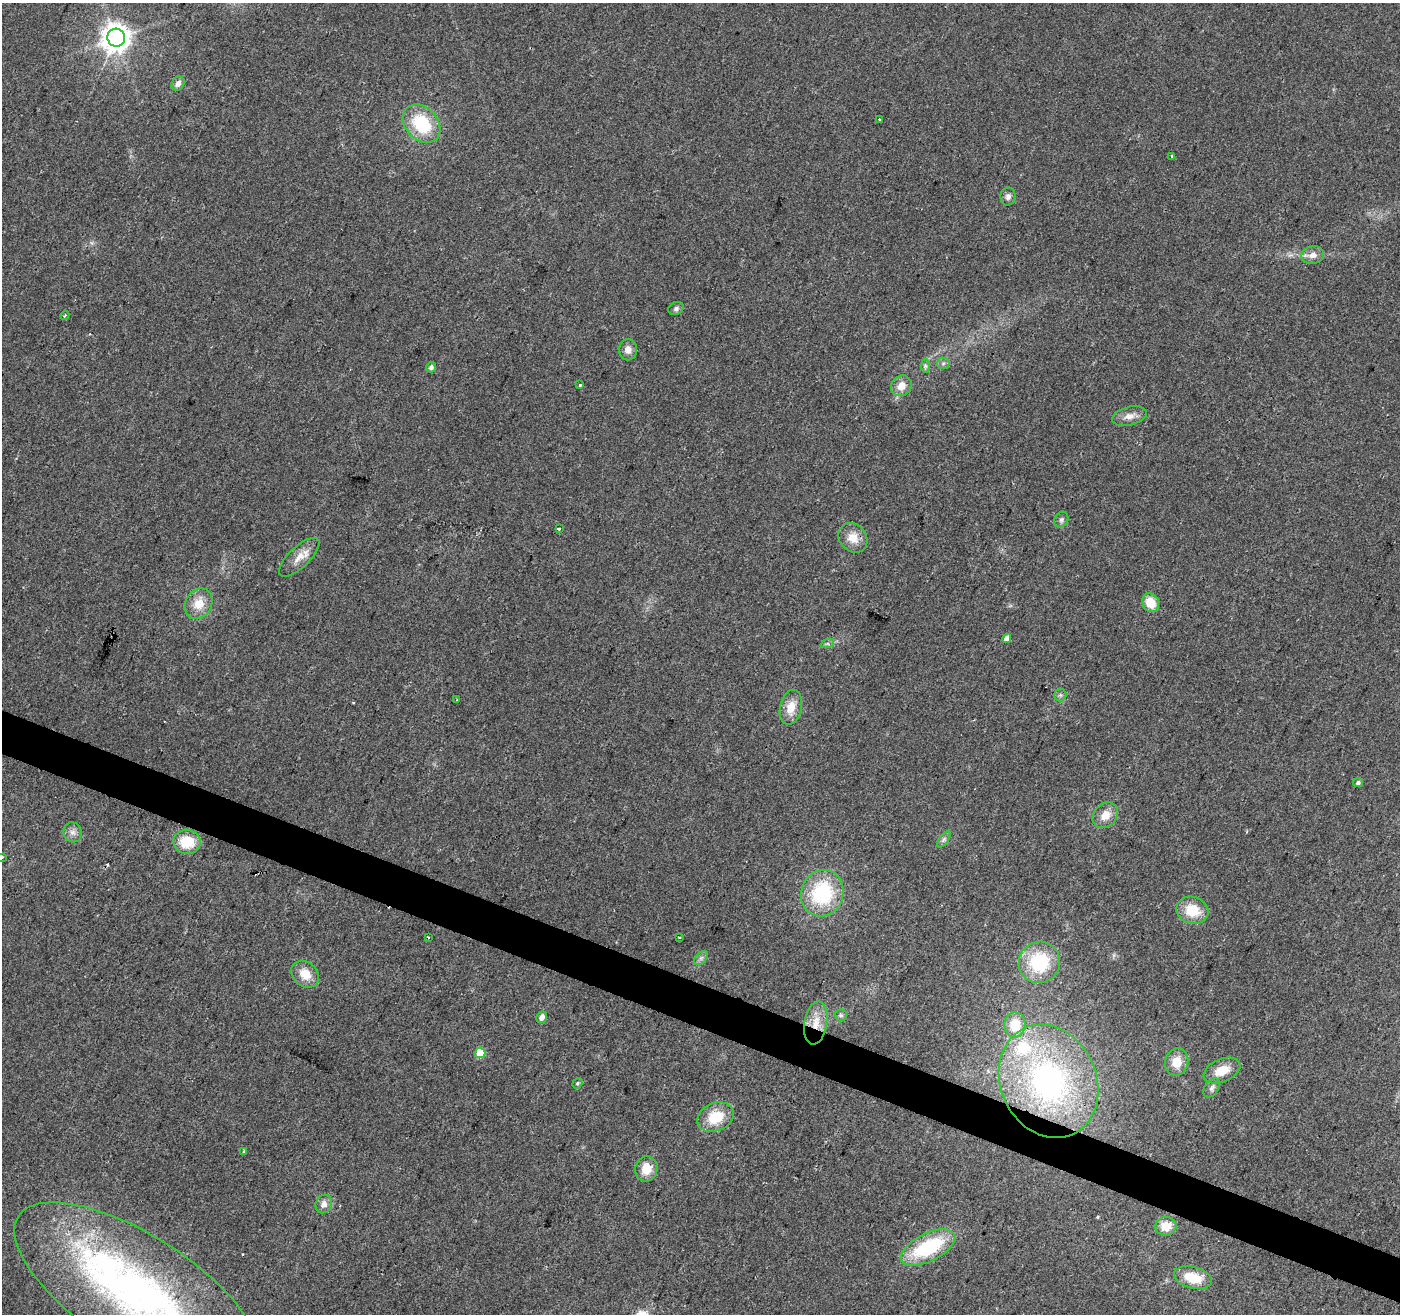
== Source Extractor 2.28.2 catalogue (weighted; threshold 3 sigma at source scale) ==
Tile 6 of 4 x 4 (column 2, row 2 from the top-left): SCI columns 1399-2796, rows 2831-4142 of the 5600 x 5726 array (HDU 1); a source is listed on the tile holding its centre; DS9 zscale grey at full resolution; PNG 1402 x 1316 px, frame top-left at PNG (2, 3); each listed source drawn as its Kron ellipse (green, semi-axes under 4 px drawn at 4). Shown black and unused: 3% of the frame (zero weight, under 2 of 3 exposures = <1% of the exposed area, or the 3 px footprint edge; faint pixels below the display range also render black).
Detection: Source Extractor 2.28.2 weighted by HDU 2 'WHT'; one run over the whole footprint, this tile lists its part. Background 0.0484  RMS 0.0068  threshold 0.0306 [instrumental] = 3 sigma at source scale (4.5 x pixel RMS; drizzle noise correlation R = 1.50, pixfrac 1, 0.0396/0.0396 arcsec/px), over >= 5 px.
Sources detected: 63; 3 cosmic-ray / hot-pixel residue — neither listed nor drawn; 2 inside a brighter listed object's ellipse — not listed separately; the other 58 listed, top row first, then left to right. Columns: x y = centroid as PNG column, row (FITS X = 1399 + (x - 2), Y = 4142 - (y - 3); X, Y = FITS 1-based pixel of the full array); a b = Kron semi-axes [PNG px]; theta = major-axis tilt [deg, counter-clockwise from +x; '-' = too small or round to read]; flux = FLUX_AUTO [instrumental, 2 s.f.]
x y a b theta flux
116 38 9 9 - 940
178 83 7 6 - 3.7
880 120 4 3 - 1.6
421 124 21 16 -47 36
1172 156 3 2 - 1.2
1008 196 9 8 - 2.9
1313 255 11 9 11 5.4
676 308 8 6 25 1.9
65 315 5 3 - 1
628 350 10 9 - 4.3
943 363 6 6 - 1.5
925 366 7 4 -90 1.5
431 367 5 5 - 2.3
580 385 3 3 - 3
901 386 11 9 45 7.6
1129 416 18 9 14 5.8
1061 520 8 6 57 1.9
559 529 3 3 - 1.8
853 538 16 13 -48 9.8
299 557 26 10 43 9.1
1151 603 10 8 -60 13
199 604 16 13 59 12
1007 638 5 4 - 6
827 644 7 4 18 1.4
1060 695 6 6 - 1.5
457 700 3 2 - 0.83
791 707 18 11 77 11
1358 782 5 4 - 1.6
1105 815 14 11 45 8.6
73 832 10 9 - 3.7
944 839 9 4 55 1.9
187 842 13 12 - 21
2 857 3 3 - 2.7
822 893 23 21 68 55
1192 910 16 13 -18 19
428 937 3 3 - 1.1
679 938 3 2 - 0.62
701 958 8 5 45 2
1039 962 21 20 - 42
305 974 15 12 -40 11
841 1015 6 6 - 1.5
542 1017 6 5 - 3.8
816 1023 22 11 81 13
1015 1025 12 10 88 16
480 1053 5 5 - 26
1177 1062 14 11 74 11
1222 1071 19 11 23 13
1049 1081 58 48 -65 180
577 1083 6 4 53 1.1
1212 1088 11 6 53 2.6
715 1117 19 14 24 20
243 1152 3 2 - 1.1
646 1169 12 11 - 11
324 1204 9 8 - 4.5
1166 1226 10 9 - 12
928 1247 29 14 26 53
1193 1278 19 10 -14 19
137 1292 141 57 -33 340
Overlapping masked pixels (flux is a lower limit): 1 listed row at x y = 816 1023
Isophote crosses this tile's border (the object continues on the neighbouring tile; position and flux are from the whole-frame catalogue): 2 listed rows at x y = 2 857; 137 1292